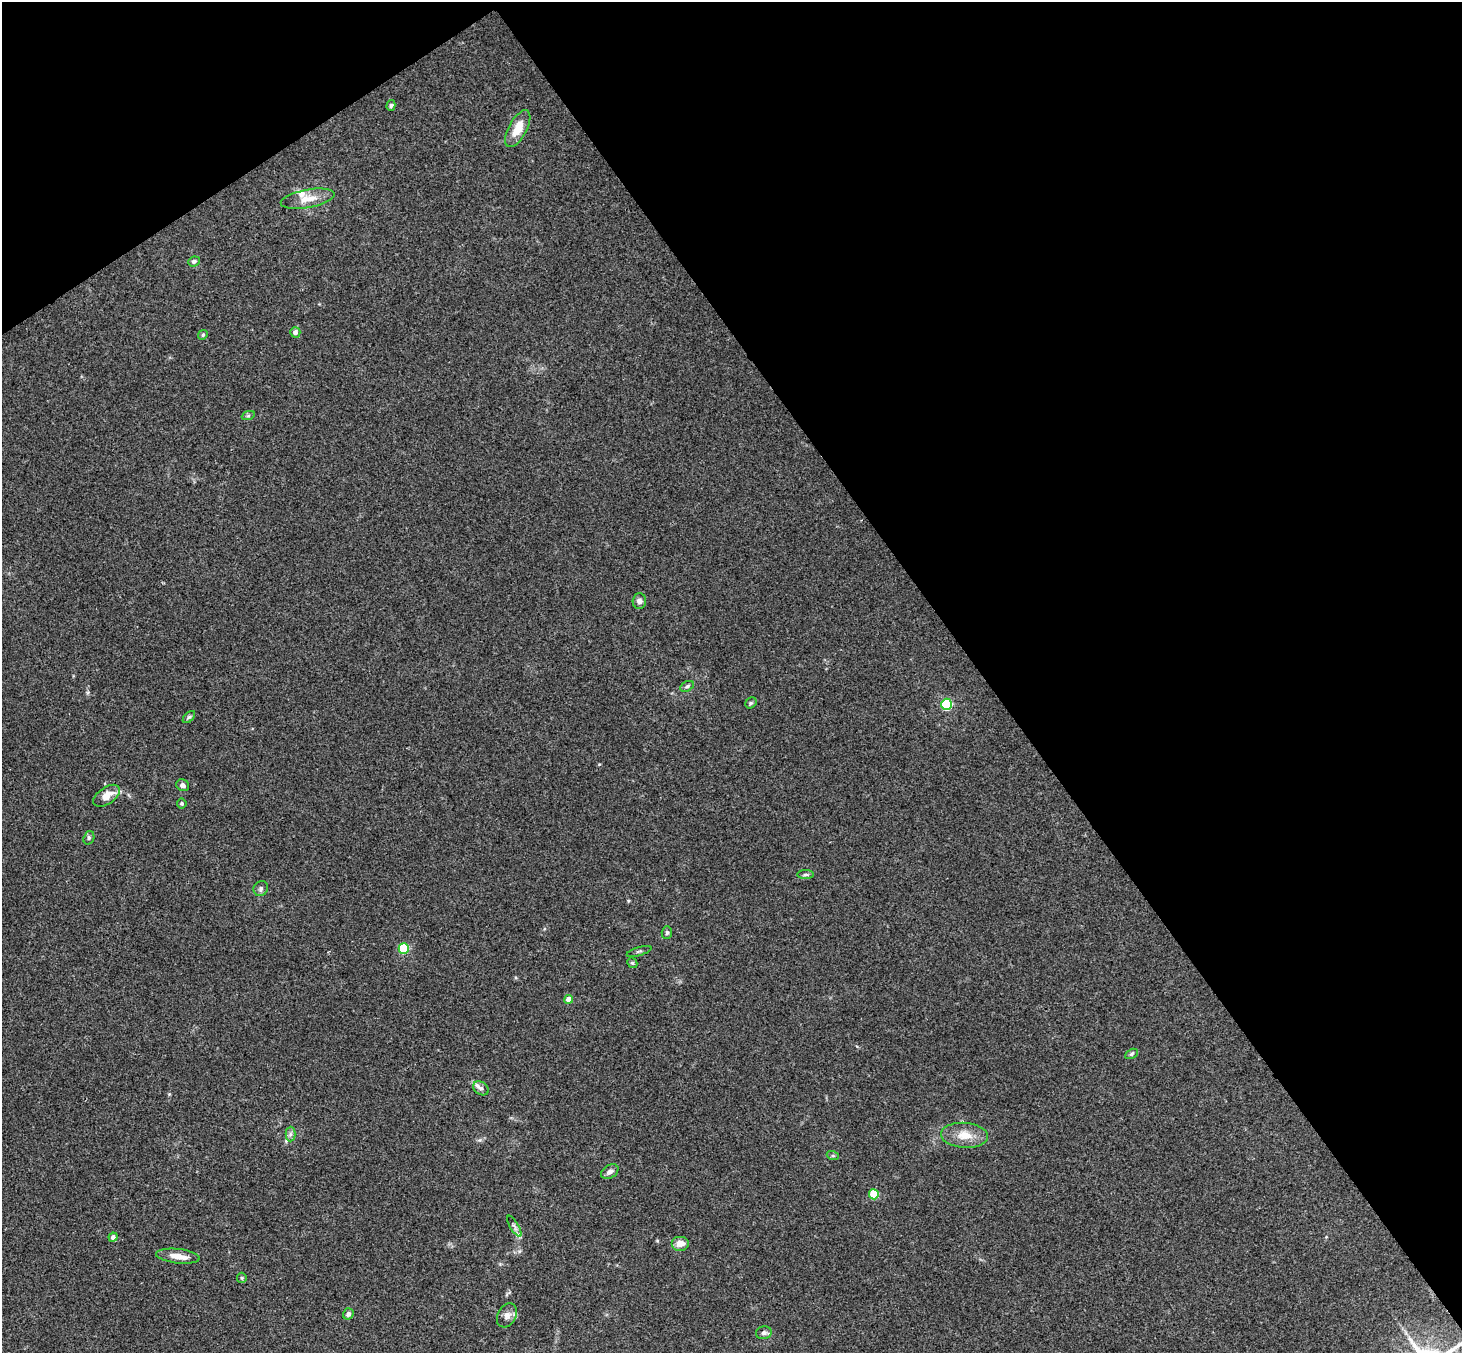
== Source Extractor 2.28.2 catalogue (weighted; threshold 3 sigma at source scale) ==
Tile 3 of 4 x 4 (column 3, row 1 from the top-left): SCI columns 2976-4435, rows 4383-5733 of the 5946 x 5927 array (HDU 1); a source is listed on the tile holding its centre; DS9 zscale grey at full resolution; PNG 1464 x 1355 px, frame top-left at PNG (2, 2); each listed source drawn as its Kron ellipse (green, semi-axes under 4 px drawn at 4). Shown black and unused: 37% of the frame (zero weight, under 3 of 4 exposures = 6% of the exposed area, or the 3 px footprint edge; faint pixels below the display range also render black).
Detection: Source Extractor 2.28.2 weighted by HDU 2 'WHT'; one run over the whole footprint, this tile lists its part. Background 0.204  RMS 0.0083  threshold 0.0372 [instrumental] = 3 sigma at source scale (4.5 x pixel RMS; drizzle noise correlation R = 1.50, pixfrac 1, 0.05/0.05 arcsec/px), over >= 5 px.
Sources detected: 39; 1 inside a brighter listed object's ellipse — not listed separately; the other 38 listed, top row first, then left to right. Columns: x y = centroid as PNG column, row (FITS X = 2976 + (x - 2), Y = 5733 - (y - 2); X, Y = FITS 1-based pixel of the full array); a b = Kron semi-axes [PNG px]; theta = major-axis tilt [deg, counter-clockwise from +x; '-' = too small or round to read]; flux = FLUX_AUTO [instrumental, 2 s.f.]
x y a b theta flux
391 105 5 4 - 1.2
518 129 20 9 61 15
308 199 27 9 10 11
194 261 6 5 - 1.8
295 332 5 5 - 3.4
203 335 5 4 - 1.2
248 416 7 4 19 1.3
639 601 8 6 87 3.5
687 686 7 4 30 1.6
751 703 6 5 - 1.2
946 704 5 5 - 77
189 717 7 4 44 1.5
183 785 7 5 -31 3.2
107 796 15 8 35 9.6
182 803 5 5 - 1.2
89 838 7 5 71 1.7
806 875 8 4 0 1.7
261 888 8 7 - 2.3
667 933 6 5 - 1.5
404 948 5 5 - 58
639 951 13 2 17 1.1
632 963 5 4 - 1.1
569 999 4 4 - 8.2
1131 1054 7 4 28 1.4
481 1088 8 6 -35 3.1
290 1134 7 5 89 2.2
965 1135 23 12 -4 14
833 1156 6 4 -18 1.1
610 1172 9 6 31 3.3
874 1194 5 5 - 31
514 1226 12 3 -59 2
113 1237 4 4 - 3.1
680 1243 9 7 0 6.1
178 1256 22 7 -6 8.2
242 1278 5 5 - 1.1
348 1314 6 5 - 2.7
507 1315 13 9 61 5.3
764 1333 8 6 14 2.4